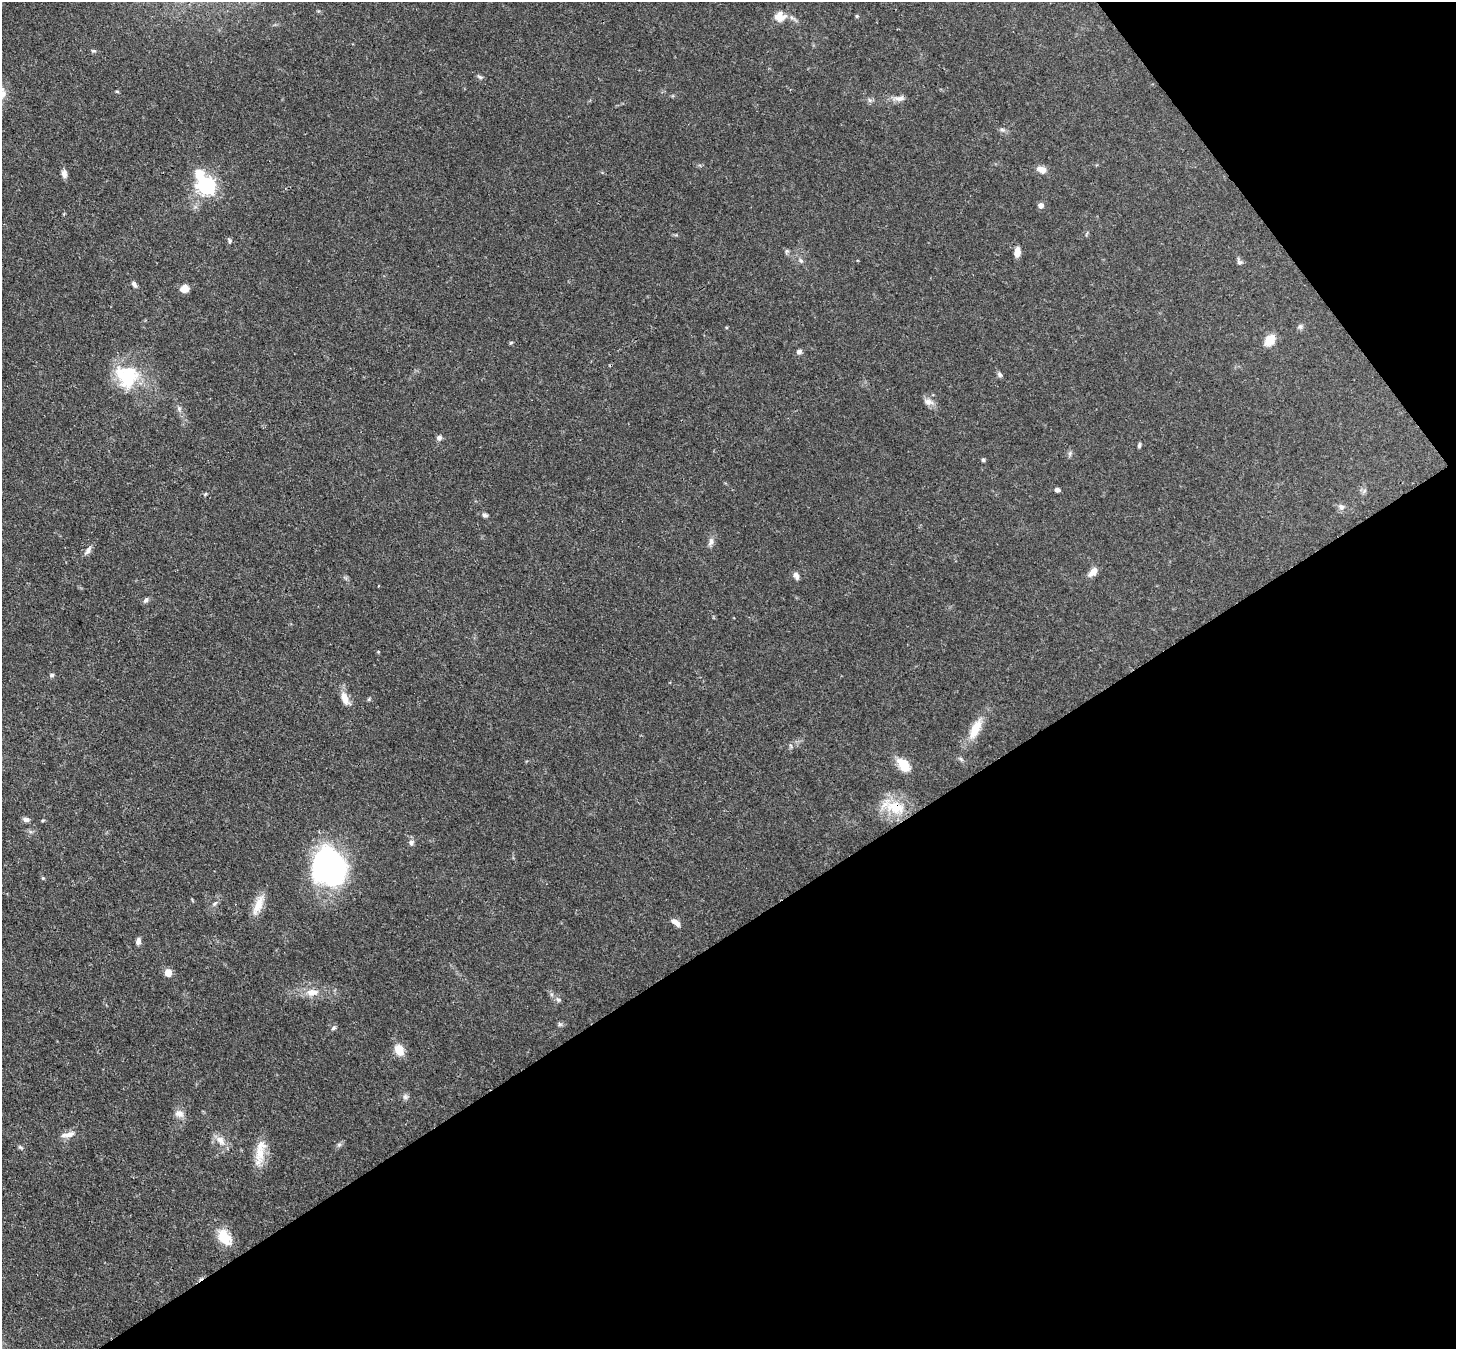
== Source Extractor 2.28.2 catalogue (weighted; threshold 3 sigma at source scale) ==
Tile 12 of 4 x 4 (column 4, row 3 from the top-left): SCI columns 4444-5897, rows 1559-2905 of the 5974 x 5946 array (HDU 1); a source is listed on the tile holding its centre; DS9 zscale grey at full resolution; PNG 1458 x 1351 px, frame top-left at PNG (2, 2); no overlay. Shown black and unused: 35% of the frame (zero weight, under 3 of 4 exposures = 7% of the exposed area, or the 3 px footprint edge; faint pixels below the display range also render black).
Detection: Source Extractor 2.28.2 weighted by HDU 2 'WHT'; one run over the whole footprint, this tile lists its part. Background 0.0888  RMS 0.0038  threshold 0.0173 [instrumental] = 3 sigma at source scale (4.5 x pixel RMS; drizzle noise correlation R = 1.50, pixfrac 1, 0.05/0.05 arcsec/px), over >= 5 px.
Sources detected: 70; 1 inside a brighter object's white glare — not listed; the other 69 listed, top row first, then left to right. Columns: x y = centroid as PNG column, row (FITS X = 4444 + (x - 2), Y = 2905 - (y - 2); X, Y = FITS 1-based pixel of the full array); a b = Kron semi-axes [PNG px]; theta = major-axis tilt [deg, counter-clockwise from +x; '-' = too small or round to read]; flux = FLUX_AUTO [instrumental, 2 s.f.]
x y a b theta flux
857 16 5 4 - 0.45
780 17 16 13 17 4.7
94 51 7 3 0 0.54
480 77 8 5 -22 0.78
117 91 6 4 -2 0.39
2 94 17 16 - 5.2
899 98 14 7 11 2.2
869 100 7 4 -70 0.7
1002 130 8 5 -19 0.9
1041 169 13 8 -18 2.5
64 174 10 7 -81 1.7
206 185 9 7 -57 150
1041 205 6 6 - 1.7
230 240 7 4 -68 0.7
787 251 6 5 - 0.69
1017 252 11 6 87 3.1
801 261 8 5 -42 0.93
1239 262 8 6 -51 1.1
134 284 9 5 -62 1.3
184 289 8 7 - 3.4
1300 327 8 6 24 0.94
1270 340 11 8 52 7.2
511 343 6 4 30 0.43
799 352 7 6 - 1.1
1000 375 7 6 - 0.9
128 376 32 24 68 20
928 402 14 8 -18 2.2
179 409 8 6 -71 1
439 438 6 6 - 1.4
1139 445 7 4 78 0.66
1070 453 8 4 90 0.77
983 460 4 4 - 0.8
1057 490 6 5 - 1.1
1364 491 7 4 71 0.73
1341 507 9 8 - 1.6
485 515 8 5 -21 0.97
711 542 13 6 75 1.7
88 550 13 6 56 1.6
1093 572 13 7 51 3
796 576 10 6 -66 1.5
146 600 8 5 56 0.98
52 675 6 5 - 0.72
345 698 17 8 -72 4.1
975 729 31 11 64 7.6
791 746 7 4 -71 0.56
904 764 16 10 -51 7.5
895 807 31 18 -15 12
26 820 9 5 -8 1.3
42 820 5 4 - 0.44
411 842 7 6 - 1.2
329 867 36 30 -74 87
43 878 4 4 - 0.4
215 903 9 4 45 0.96
258 905 28 10 68 5.7
675 922 12 6 -37 2.6
138 941 9 5 71 1.5
168 973 5 5 - 8
312 992 17 10 4 4.5
558 1000 8 6 -48 0.98
560 1024 7 4 18 0.71
333 1028 7 5 41 0.73
399 1050 10 8 -64 6.5
405 1097 7 7 - 1.1
179 1114 13 9 -22 2.5
68 1134 20 7 13 2.9
220 1140 16 10 -46 3.5
339 1145 7 4 1 0.69
260 1153 34 12 80 7.7
224 1237 21 14 -53 8.5
Overlapping masked pixels (flux is a lower limit): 1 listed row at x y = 895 807
Isophote crosses this tile's border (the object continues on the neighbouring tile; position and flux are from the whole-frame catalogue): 1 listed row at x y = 2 94